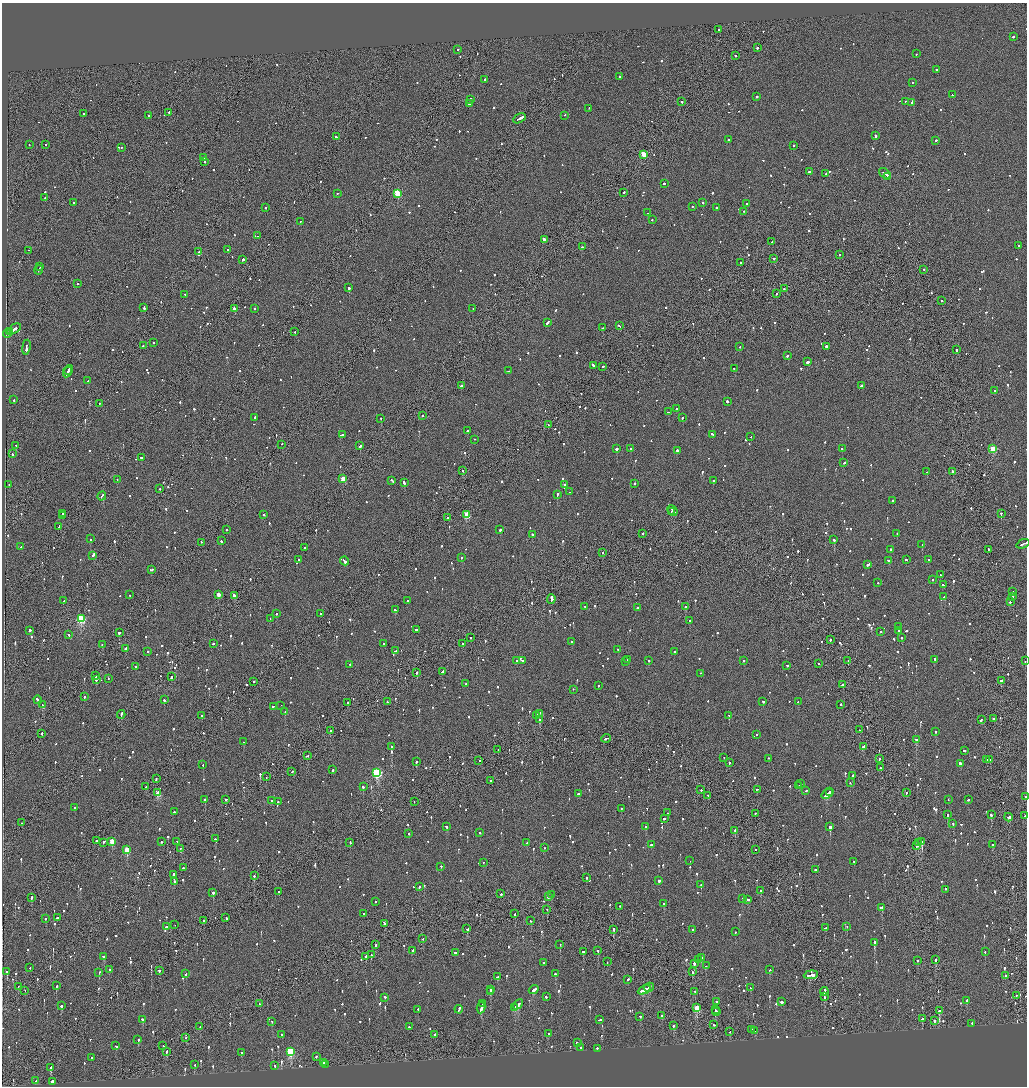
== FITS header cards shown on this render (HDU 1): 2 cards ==
NAXIS1  =                 2050
NAXIS2  =                 2168

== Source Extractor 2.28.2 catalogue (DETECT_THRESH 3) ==
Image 2050 x 2168 px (HDU 1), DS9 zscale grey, zoomed out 1/2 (1 PNG px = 2 x 2 image px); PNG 1029 x 1088 px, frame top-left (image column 2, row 2168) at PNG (2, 3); each listed source drawn as its Kron ellipse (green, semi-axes under 4 px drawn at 4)
Background -0.0989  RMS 0.068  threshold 0.203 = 3 sigma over >= 5 px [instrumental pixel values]
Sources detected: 1453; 56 cannot appear on this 1/2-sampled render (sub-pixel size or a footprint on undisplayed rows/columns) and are neither listed nor drawn; of the other 1397, the 500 brightest by FLUX_AUTO listed and drawn (897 fainter detections omitted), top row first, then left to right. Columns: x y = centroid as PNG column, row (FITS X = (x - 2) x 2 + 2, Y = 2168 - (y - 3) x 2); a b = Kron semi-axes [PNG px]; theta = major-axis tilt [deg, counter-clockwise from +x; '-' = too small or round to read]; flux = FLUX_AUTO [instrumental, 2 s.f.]
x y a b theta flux
718 30 2 2 - 130
1013 37 2 2 - 190
757 48 2 2 - 220
458 50 2 2 - 140
916 54 2 2 - 92
736 56 2 2 - 100
936 70 2 2 - 130
619 77 2 2 - 110
485 80 2 2 - 800
912 83 2 2 - 150
952 95 2 2 - 270
757 97 2 2 - 740
470 100 2 2 - 170
682 102 2 2 - 370
905 102 2 2 - 150
912 103 4 2 - 200
469 104 2 1 - 250
589 109 2 2 - 190
169 113 2 1 - 630
83 114 2 2 - 110
149 116 2 2 - 440
565 116 2 2 - 100
519 119 7 2 28 490
875 136 2 2 - 230
336 137 3 2 - 250
728 140 2 2 - 120
936 141 2 2 - 150
29 145 2 1 - 280
46 145 2 1 - 160
793 146 2 2 - 180
121 148 2 2 - 110
644 155 3 3 - 410
203 158 2 2 - 100
204 162 2 2 - 120
809 172 2 2 - 1200
826 174 2 2 - 110
885 174 6 2 -36 420
888 177 2 1 - 110
664 184 2 2 - 380
624 193 2 2 - 400
337 194 2 2 - 110
397 194 3 3 - 910
45 198 2 2 - 120
73 203 2 2 - 100
703 203 2 2 - 430
746 204 2 2 - 93
692 207 2 2 - 100
265 208 2 2 - 150
716 208 2 1 - 270
744 212 2 2 - 110
647 213 2 2 - 110
652 220 2 2 - 120
300 222 2 1 - 140
258 236 2 1 - 230
544 240 2 2 - 740
772 242 2 2 - 160
1019 246 2 2 - 110
583 247 4 2 - 190
228 250 2 2 - 150
29 251 3 1 - 180
199 252 2 2 - 110
839 255 2 2 - 110
774 259 2 2 - 150
243 260 2 2 - 2300
740 263 3 2 - 170
40 267 2 2 - 210
39 270 4 2 - 280
924 270 2 2 - 130
77 284 2 1 - 210
349 288 2 1 - 960
784 289 2 1 - 200
776 294 2 2 - 110
185 295 2 2 - 140
942 301 2 2 - 100
144 308 3 2 - 250
234 309 2 2 - 120
254 309 2 2 - 110
473 309 2 2 - 110
548 323 4 2 - 250
619 326 4 2 - 150
603 328 2 2 - 140
14 329 7 2 33 400
10 332 3 1 - 190
295 332 2 2 - 190
7 334 4 2 - 340
154 343 2 2 - 120
143 346 2 2 - 120
740 347 2 2 - 95
826 347 2 2 - 400
26 348 7 2 81 600
957 350 2 2 - 160
787 356 2 2 - 380
807 362 2 2 - 330
593 366 3 2 - 330
603 367 2 2 - 110
734 369 2 2 - 97
69 371 5 2 - 750
508 371 2 2 - 100
67 372 5 1 - 510
88 381 2 2 - 100
461 386 2 2 - 300
861 386 2 2 - 400
995 391 2 1 - 210
14 400 2 2 - 120
727 402 2 2 - 200
99 404 2 2 - 99
676 409 2 2 - 120
668 412 3 2 - 260
422 416 2 1 - 110
255 418 2 2 - 160
682 418 2 2 - 270
381 419 2 2 - 110
548 425 2 1 - 170
467 431 2 2 - 490
342 435 2 2 - 490
712 435 2 2 - 170
751 437 2 1 - 120
475 440 2 2 - 230
282 445 2 1 - 270
16 446 2 2 - 160
360 446 3 2 - 780
617 449 2 2 - 1600
631 449 2 2 - 120
842 449 2 2 - 93
993 449 3 3 - 580
677 451 2 2 - 550
12 454 2 2 - 260
141 458 2 2 - 660
844 463 3 2 - 210
463 471 2 2 - 110
927 472 2 2 - 100
953 472 3 2 - 780
343 479 2 2 - 210
117 480 2 1 - 96
392 481 4 2 - 150
713 481 2 2 - 100
404 483 2 2 - 410
634 484 2 2 - 280
9 485 2 2 - 97
564 485 2 2 - 140
160 489 2 2 - 120
570 492 2 2 - 96
557 495 3 2 - 680
102 496 4 1 - 250
893 501 2 2 - 140
672 511 6 2 -49 490
671 512 2 1 - 330
62 514 2 2 - 360
1001 514 2 2 - 250
264 515 2 2 - 96
467 515 3 3 - 580
62 516 2 2 - 780
448 518 2 2 - 230
59 527 3 2 - 340
226 530 2 2 - 110
500 530 2 2 - 430
643 534 2 2 - 580
897 534 3 2 - 140
532 535 2 2 - 180
91 539 2 2 - 390
834 540 2 2 - 720
221 541 2 2 - 340
201 543 2 1 - 310
1023 544 7 1 21 390
922 545 2 2 - 250
21 547 3 2 - 270
305 548 2 2 - 140
890 550 2 2 - 230
988 550 2 1 - 250
602 553 2 1 - 110
92 556 2 2 - 110
461 558 2 2 - 160
299 560 2 2 - 200
906 560 3 2 - 150
928 560 2 2 - 210
344 561 4 2 - 310
889 561 3 2 - 190
868 565 3 2 - 470
152 570 3 1 - 210
941 575 3 2 - 190
932 580 2 2 - 100
878 583 2 2 - 95
943 585 2 2 - 120
1013 592 2 2 - 210
130 595 2 2 - 600
218 595 3 2 - 190
234 596 3 2 - 460
944 597 3 2 - 130
1013 597 2 2 - 100
551 599 5 2 - 710
64 601 2 1 - 150
408 601 2 2 - 210
1010 602 2 2 - 290
584 607 2 2 - 190
685 607 2 2 - 170
637 608 2 2 - 170
395 610 2 2 - 110
276 614 2 2 - 150
320 614 2 2 - 220
81 619 3 3 - 1200
270 619 2 2 - 360
689 621 2 2 - 100
898 627 2 2 - 220
416 630 3 2 - 440
30 631 3 2 - 280
899 631 2 2 - 180
881 632 2 2 - 200
119 633 2 1 - 670
69 635 2 2 - 190
470 638 2 1 - 170
902 638 2 2 - 150
830 640 2 2 - 150
572 642 3 2 - 290
213 644 2 2 - 120
384 644 2 2 - 140
463 644 2 1 - 150
102 645 2 1 - 170
126 649 4 2 - 370
618 650 2 2 - 94
395 651 3 2 - 110
147 652 2 2 - 130
674 652 2 2 - 130
628 660 3 2 - 230
935 660 3 2 - 170
517 661 2 2 - 110
522 661 2 2 - 180
649 661 2 2 - 150
744 661 2 2 - 100
848 661 2 2 - 130
1025 661 2 2 - 160
625 662 2 1 - 170
819 664 2 2 - 94
350 665 2 2 - 97
787 666 2 2 - 110
136 667 2 2 - 230
443 672 4 2 - 210
417 673 2 2 - 320
700 674 2 1 - 130
96 676 3 2 - 180
172 677 3 2 - 220
108 679 2 2 - 100
96 680 3 2 - 150
1001 681 2 2 - 940
254 682 2 2 - 100
466 684 2 2 - 390
842 685 3 2 - 190
598 686 2 2 - 260
573 690 2 2 - 92
84 697 2 2 - 290
38 700 4 2 - 390
164 700 2 2 - 180
388 702 2 2 - 96
763 702 2 2 - 350
798 702 3 2 - 160
348 703 3 2 - 140
43 705 4 2 - 300
841 705 2 2 - 240
281 706 2 1 - 270
273 707 2 1 - 160
285 712 2 2 - 260
539 714 4 2 - 470
121 715 4 1 - 470
202 716 2 2 - 170
537 716 2 2 - 330
729 716 2 1 - 280
993 719 2 2 - 480
539 720 2 2 - 140
981 720 3 2 - 130
860 730 2 1 - 140
330 731 2 2 - 200
935 732 2 2 - 370
42 734 2 2 - 790
757 735 2 2 - 100
606 739 4 2 - 260
916 740 4 2 - 250
243 742 2 2 - 140
392 747 2 2 - 800
863 747 4 2 - 540
498 750 2 2 - 99
964 751 3 2 - 750
307 756 3 2 - 180
724 758 2 1 - 96
768 759 2 2 - 96
879 759 2 1 - 110
987 760 2 2 - 97
990 760 2 2 - 150
479 761 2 2 - 100
416 762 2 2 - 180
729 763 2 2 - 96
960 764 2 2 - 1500
203 765 2 2 - 130
880 768 2 2 - 520
333 770 2 2 - 400
292 772 3 2 - 120
377 773 4 3 - 1700
852 776 2 2 - 340
266 777 2 1 - 99
156 779 3 2 - 190
490 781 2 2 - 190
850 783 2 1 - 140
801 784 3 2 - 240
799 786 2 1 - 110
146 787 2 1 - 460
363 787 2 2 - 130
701 790 2 1 - 120
757 790 2 1 - 140
806 791 2 2 - 94
830 792 3 2 - 200
158 793 3 3 - 340
906 793 2 2 - 130
579 794 4 2 - 220
827 794 6 2 38 430
708 796 2 1 - 170
1025 797 2 2 - 170
205 800 2 2 - 1800
225 800 3 2 - 810
948 800 2 2 - 100
968 800 2 2 - 220
272 801 2 2 - 160
278 802 2 2 - 110
414 802 2 1 - 200
75 808 2 2 - 98
621 809 2 2 - 330
174 812 2 2 - 310
668 813 2 2 - 230
755 814 2 1 - 290
947 815 2 2 - 270
991 815 3 2 - 140
1025 816 2 1 - 110
1008 818 4 2 - 350
664 819 3 2 - 220
22 823 2 1 - 110
953 824 2 2 - 300
446 827 3 2 - 140
646 827 2 2 - 270
830 827 2 2 - 1900
735 831 2 2 - 550
480 833 2 2 - 96
409 834 2 2 - 180
216 839 2 1 - 240
97 841 2 2 - 150
112 842 3 3 - 300
161 842 2 2 - 130
177 842 2 2 - 160
922 842 2 2 - 560
103 843 3 1 - 440
350 843 2 1 - 130
527 843 3 2 - 190
919 843 3 2 - 270
651 845 2 2 - 210
992 845 2 2 - 100
917 846 3 2 - 150
544 848 2 2 - 100
180 849 2 2 - 110
127 850 3 3 - 390
755 850 2 1 - 100
690 861 2 2 - 94
854 862 2 2 - 160
483 863 2 2 - 94
441 867 2 2 - 150
183 868 2 2 - 160
816 870 2 2 - 260
174 875 2 2 - 1400
254 876 2 2 - 150
587 878 2 2 - 120
659 881 2 2 - 780
174 882 2 2 - 120
701 885 2 2 - 250
419 887 2 2 - 140
945 890 2 2 - 150
761 891 2 2 - 95
279 892 2 2 - 97
213 893 2 2 - 580
501 894 2 2 - 130
551 895 2 2 - 110
548 897 2 2 - 210
31 898 2 1 - 3000
742 899 2 2 - 130
748 900 3 2 - 200
376 902 2 1 - 140
664 904 2 2 - 140
620 907 2 1 - 120
882 908 3 2 - 340
547 910 2 1 - 130
363 914 2 2 - 500
515 914 3 1 - 130
57 918 2 2 - 700
226 918 2 1 - 100
46 919 2 2 - 260
204 921 2 1 - 110
531 921 2 2 - 160
384 924 2 2 - 290
175 925 2 1 - 170
166 927 2 2 - 310
847 927 2 2 - 95
825 928 2 2 - 350
467 929 3 2 - 1000
613 930 2 2 - 310
693 930 2 1 - 94
735 932 2 2 - 97
423 939 2 2 - 160
874 943 2 2 - 1200
376 945 2 2 - 170
560 945 2 1 - 440
413 951 3 2 - 220
598 951 2 1 - 260
583 952 2 2 - 210
985 952 2 2 - 97
455 953 2 2 - 240
371 955 3 2 - 190
104 957 3 2 - 240
366 957 3 2 - 150
701 958 2 2 - 280
698 960 2 2 - 140
935 960 2 2 - 570
917 961 2 1 - 250
607 962 2 1 - 130
544 963 2 2 - 130
694 964 3 2 - 430
706 966 2 2 - 130
30 968 2 1 - 140
109 970 2 2 - 220
769 970 2 2 - 94
159 971 2 2 - 340
7 972 2 2 - 160
692 972 3 1 - 280
99 973 2 2 - 140
186 974 2 2 - 110
555 974 2 2 - 500
811 975 7 2 6 510
1005 976 2 2 - 210
497 977 3 2 - 210
628 980 3 2 - 120
56 986 2 2 - 110
18 987 2 1 - 2100
649 988 5 2 - 1200
751 988 3 2 - 140
491 990 3 2 - 350
534 990 5 2 - 480
644 990 7 2 27 2000
25 991 2 1 - 100
490 992 2 2 - 140
695 992 2 2 - 100
824 992 4 1 - 310
1016 996 2 1 - 94
546 997 2 2 - 94
824 997 2 2 - 130
385 998 2 2 - 380
966 1001 2 2 - 150
716 1002 2 2 - 290
781 1002 3 2 - 940
259 1004 2 1 - 120
483 1004 4 2 - 630
518 1005 6 2 41 840
61 1006 2 2 - 850
481 1008 6 2 82 400
514 1008 4 1 - 240
697 1008 3 2 - 540
418 1010 2 2 - 510
459 1010 4 2 - 210
715 1010 2 1 - 120
939 1011 2 2 - 940
716 1012 4 2 - 340
661 1016 2 2 - 140
640 1017 2 2 - 190
922 1019 2 2 - 150
142 1020 3 2 - 140
600 1020 4 2 - 270
934 1021 2 2 - 350
272 1022 2 2 - 130
972 1024 2 1 - 600
714 1025 2 2 - 280
673 1026 2 2 - 610
200 1027 2 1 - 210
409 1027 2 2 - 130
751 1030 2 2 - 110
755 1031 2 2 - 100
730 1032 2 1 - 170
548 1034 2 2 - 95
282 1035 2 2 - 200
434 1035 2 2 - 190
186 1038 2 2 - 99
138 1040 2 2 - 130
577 1043 3 2 - 180
116 1046 3 2 - 170
163 1046 2 2 - 110
581 1048 2 2 - 360
597 1049 2 2 - 370
167 1052 3 2 - 210
290 1052 3 3 - 1100
241 1053 2 2 - 94
316 1057 2 2 - 120
92 1058 2 2 - 120
324 1063 2 2 - 100
195 1065 2 2 - 100
325 1065 2 1 - 240
274 1066 2 2 - 200
51 1068 2 2 - 230
36 1081 3 2 - 110
52 1082 3 2 - 400
At the frame edge (FLAGS 8, measured only in part): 4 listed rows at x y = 1023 544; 1025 661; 1025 797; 1025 816
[897 fainter detections neither listed nor drawn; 56 sub-pixel or undisplayed-footprint detections neither listed nor drawn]